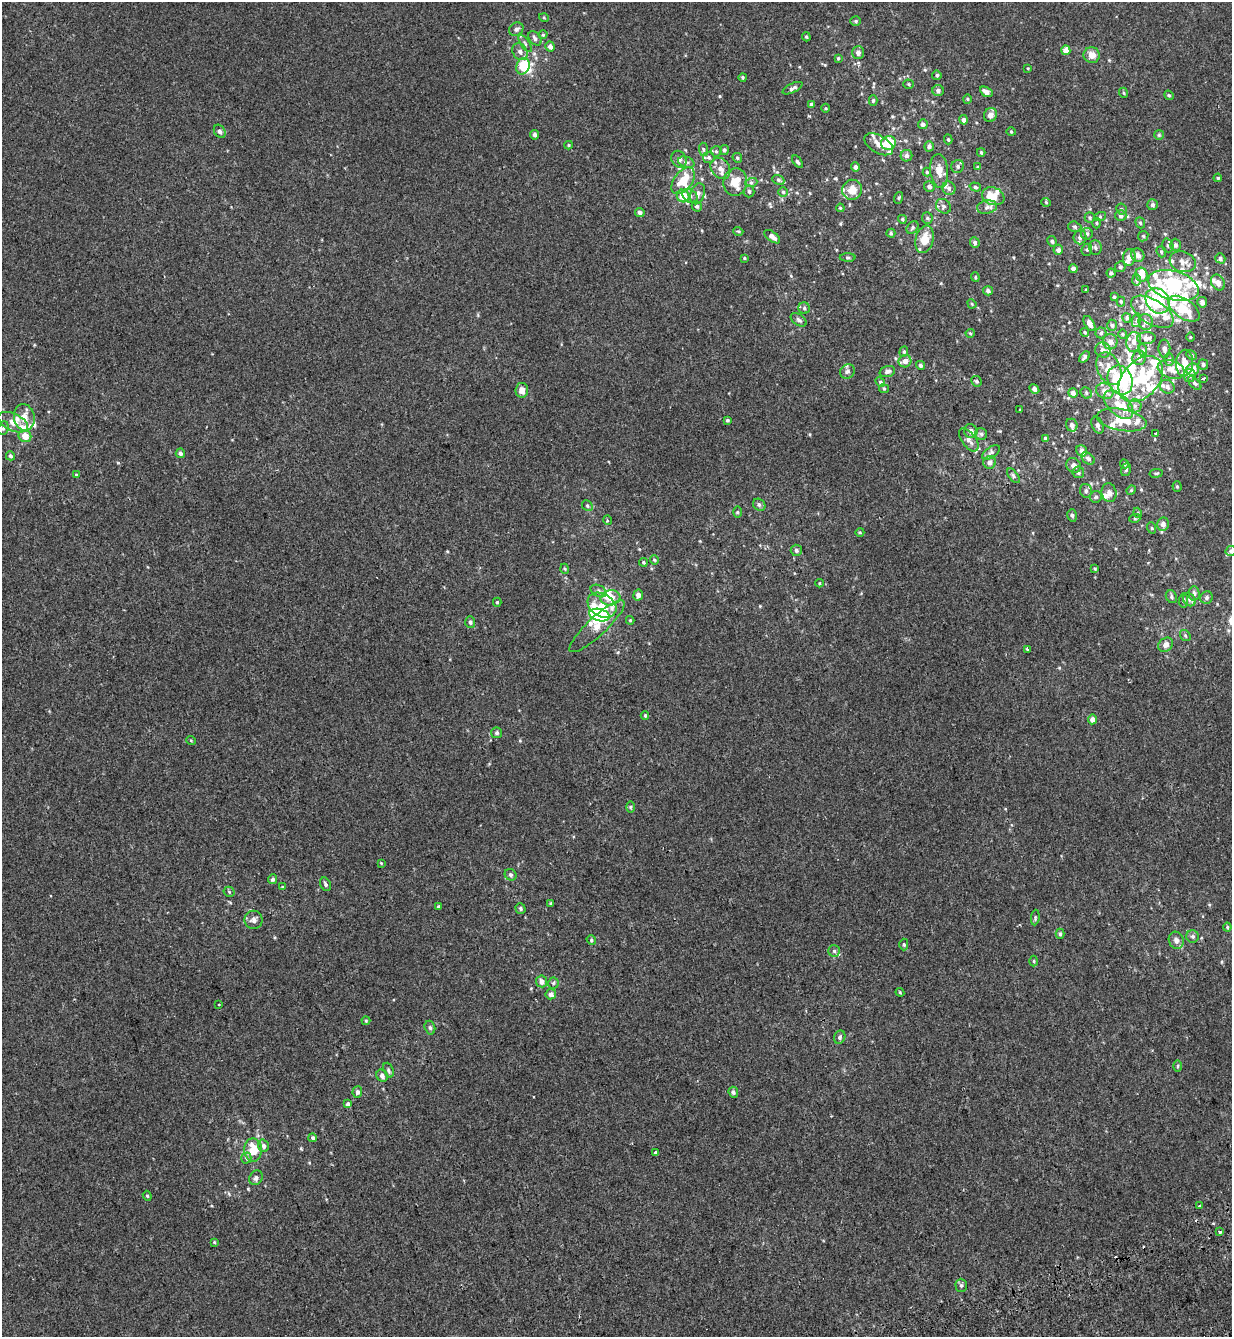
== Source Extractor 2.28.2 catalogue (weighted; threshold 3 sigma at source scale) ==
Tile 6 of 4 x 4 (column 2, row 2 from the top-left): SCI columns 1475-2704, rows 2821-4155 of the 5460 x 5640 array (HDU 1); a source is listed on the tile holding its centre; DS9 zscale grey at full resolution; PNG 1234 x 1339 px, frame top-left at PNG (2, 2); each listed source drawn as its Kron ellipse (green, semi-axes under 4 px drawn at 4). Shown black and unused: <1% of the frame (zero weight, under 2 of 3 exposures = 11% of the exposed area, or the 3 px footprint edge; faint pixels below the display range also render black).
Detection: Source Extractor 2.28.2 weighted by HDU 2 'WHT'; one run over the whole footprint, this tile lists its part. Background -1.86e-04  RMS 0.0033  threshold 0.0147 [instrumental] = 3 sigma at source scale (4.5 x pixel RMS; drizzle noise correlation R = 1.50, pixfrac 1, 0.0396/0.0396 arcsec/px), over >= 5 px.
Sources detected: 346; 2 inside a brighter object's white glare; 3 cosmic-ray / hot-pixel residue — neither listed nor drawn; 52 inside a brighter listed object's ellipse — not listed separately; the other 289 listed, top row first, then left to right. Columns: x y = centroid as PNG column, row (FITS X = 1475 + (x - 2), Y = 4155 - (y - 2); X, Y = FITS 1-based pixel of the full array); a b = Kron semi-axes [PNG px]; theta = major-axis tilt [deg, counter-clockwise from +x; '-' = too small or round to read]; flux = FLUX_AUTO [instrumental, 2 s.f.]
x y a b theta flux
544 18 5 3 - 0.27
856 21 5 4 - 0.44
516 29 7 6 - 0.95
543 35 4 4 - 0.36
806 37 5 4 - 0.36
535 38 8 5 -50 0.93
525 44 10 2 -54 0.46
550 46 5 5 - 1.3
1066 50 5 4 - 3.1
520 52 9 7 -58 1.3
858 52 6 6 - 1.1
1092 55 8 8 - 2.3
838 58 4 3 - 0.38
523 66 8 6 68 7.7
1028 68 3 2 - 0.22
937 75 4 4 - 0.55
743 77 4 4 - 0.38
909 84 5 4 - 0.38
793 88 11 4 26 0.93
938 91 5 5 - 0.88
986 92 7 4 -30 1.6
1124 93 5 3 - 0.31
1169 95 5 4 - 0.39
967 99 4 4 - 0.35
873 100 5 4 - 0.45
811 105 4 3 - 0.77
825 108 4 3 - 0.27
990 115 7 6 - 1.7
964 120 4 4 - 1.1
923 124 5 5 - 0.99
220 131 7 5 -57 0.94
1011 132 4 4 - 0.33
535 135 4 4 - 0.97
1159 135 5 5 - 0.36
948 139 5 4 - 0.45
888 143 7 7 - 8.6
879 144 16 8 -31 3.3
568 145 4 4 - 0.33
929 146 5 5 - 0.75
703 149 7 4 -83 0.48
724 150 5 4 - 0.64
716 151 5 5 - 0.5
981 152 4 3 - 0.39
906 156 6 6 - 0.84
709 157 6 5 - 0.59
737 158 5 4 - 0.46
679 159 9 7 -60 1.2
686 162 8 5 -20 0.86
797 162 7 4 -56 0.59
958 166 7 6 - 0.78
855 167 4 4 - 0.87
978 167 4 4 - 0.39
720 168 11 9 -54 2.1
939 171 17 9 -85 3.3
927 172 4 4 - 0.36
1218 178 4 3 - 0.3
778 180 6 4 -22 0.5
683 181 15 9 53 6.8
735 182 14 12 83 5.6
751 183 6 4 19 0.54
929 186 5 5 - 1.1
975 187 6 4 -18 0.42
949 188 7 6 - 0.99
852 190 10 10 - 3.4
749 191 6 5 - 0.67
783 192 5 4 - 0.51
698 194 11 7 72 1.6
683 196 6 6 - 5.3
690 196 8 6 -36 1.1
993 196 11 8 -20 5.5
898 198 6 4 71 0.34
1046 202 5 3 - 0.26
1152 205 5 5 - 0.71
697 206 5 5 - 0.7
943 206 8 6 -39 0.9
987 207 10 6 11 1.2
840 208 4 3 - 0.3
1121 209 5 5 - 0.45
640 213 4 4 - 1
1121 215 5 5 - 1.2
1090 217 5 5 - 0.5
1100 217 6 4 19 0.4
927 218 6 5 - 0.5
902 219 4 4 - 0.53
1096 223 5 3 - 0.34
1140 223 6 4 -68 0.5
913 227 7 5 50 0.58
1075 227 6 5 - 0.63
738 231 5 3 - 0.33
891 233 4 4 - 0.43
1087 234 6 5 - 0.67
1143 236 5 5 - 0.48
772 237 9 4 -37 1.6
1080 237 7 6 - 1.1
924 239 14 9 75 4.7
1052 241 5 4 - 0.57
975 242 5 5 - 0.77
1168 245 7 5 -70 0.68
1175 245 6 5 - 0.85
1095 248 7 6 - 0.83
1058 250 5 5 - 1.1
1087 250 6 5 - 0.58
1161 252 6 4 -68 0.44
1138 255 7 6 - 1.7
848 257 8 4 -1 0.53
1129 257 8 6 80 2.1
745 258 4 3 - 0.34
1220 258 5 5 - 0.68
1183 262 13 10 -18 2.2
1120 267 5 5 - 0.56
1073 268 4 4 - 1.1
1111 273 4 4 - 0.54
1142 275 7 6 - 2.8
975 277 5 4 - 0.36
1136 280 6 4 -88 0.53
1218 282 8 6 -57 2
1173 285 26 14 -16 30
1086 290 4 3 - 0.24
988 291 5 4 - 0.95
1114 297 4 4 - 0.42
1158 301 14 11 -52 14
1121 302 5 4 - 0.37
1202 302 5 5 - 1.4
972 304 5 3 - 0.3
804 308 6 5 - 0.62
1184 309 18 9 -35 8.1
1152 312 24 12 -31 5.6
1127 318 5 4 - 0.54
799 320 9 5 -35 0.7
1137 320 7 4 72 0.7
1146 322 8 7 - 1.2
1089 324 8 4 -60 1.3
1112 325 5 5 - 0.54
1085 332 4 4 - 0.41
970 333 4 4 - 0.34
1101 333 5 5 - 0.57
1123 334 5 4 - 0.37
1190 337 5 3 - 0.25
1146 338 9 6 4 1.4
1110 342 8 7 - 1.8
1134 342 10 7 81 2
1164 349 9 6 -88 1.2
1103 350 8 7 - 1.2
1143 350 6 4 -72 0.41
904 352 5 4 - 0.39
1192 355 6 4 -27 0.48
1085 357 6 4 47 0.66
1139 358 7 6 - 1.1
1169 359 6 5 - 0.52
905 361 6 6 - 1.6
1184 363 13 8 87 2.8
1203 364 5 5 - 0.58
920 365 5 4 - 0.55
1109 369 17 11 -65 4.7
1171 369 14 9 -18 2.7
1193 370 6 6 - 3.6
887 371 8 5 18 1.1
847 372 8 6 41 0.88
1190 375 6 6 - 0.85
1203 378 3 3 - 1.1
1141 379 26 18 48 14
1120 380 15 12 -67 33
976 381 5 5 - 0.54
880 382 5 4 - 0.45
1195 383 8 4 -47 0.63
1167 387 7 6 - 1.1
884 389 5 4 - 0.37
1034 389 5 4 - 0.78
522 390 7 6 - 2
1105 391 9 7 -29 2.5
1073 393 5 4 - 1.2
1086 393 6 5 - 0.49
1118 405 18 10 -42 4.8
1135 406 6 6 - 1
1020 410 3 2 - 0.27
24 417 13 10 -80 3.4
727 420 4 4 - 0.4
1122 420 25 11 -10 7.6
13 422 16 8 -25 2.8
1072 425 6 5 - 1.3
1098 425 9 5 -67 0.9
3 428 7 5 68 0.66
971 431 7 6 - 1.4
1156 433 3 2 - 0.52
981 434 6 6 - 0.71
25 436 6 6 - 3.3
1045 438 4 3 - 0.56
969 440 13 7 -54 1.7
1082 451 6 5 - 1.3
991 452 10 5 34 0.92
180 453 4 4 - 0.98
10 456 5 4 - 0.54
1088 458 7 5 -38 0.73
990 462 6 6 - 1.4
1124 464 5 4 - 0.44
1074 465 8 7 - 1.3
1126 470 6 4 72 0.53
1078 472 6 5 - 0.66
1156 473 7 3 8 0.36
76 475 4 3 - 0.31
1013 476 8 4 -51 0.65
1177 486 5 4 - 0.36
1131 490 5 4 - 0.39
1086 491 7 6 - 0.75
1109 493 9 7 -75 1.5
1096 497 6 5 - 0.59
759 505 7 5 -43 0.59
587 506 6 5 - 0.5
737 512 5 3 - 0.35
1138 513 5 3 - 0.29
1072 515 6 5 - 0.57
1135 518 5 3 - 0.34
607 520 5 3 - 0.27
1163 524 6 6 - 1.5
1152 528 6 3 -70 0.29
860 532 4 3 - 0.27
796 550 6 5 - 0.73
1231 551 5 5 - 0.69
654 560 5 4 - 0.34
643 562 4 3 - 0.35
565 569 5 3 - 0.31
1095 569 3 3 - 0.28
819 583 4 3 - 0.27
599 591 8 5 -28 0.9
1194 593 7 5 -87 0.81
638 595 5 5 - 1.2
1171 597 7 5 -60 0.63
611 598 10 7 7 3.6
1207 598 6 6 - 0.76
1189 600 7 6 - 0.75
1183 601 7 4 82 0.5
497 602 4 4 - 0.43
602 605 15 11 -31 4.7
599 615 10 6 -13 11
630 620 4 4 - 0.27
470 622 6 5 - 0.6
597 626 37 9 43 4.6
1185 635 6 4 -55 0.46
1166 645 8 6 38 1.6
1027 649 4 3 - 0.35
645 716 4 3 - 0.32
1093 719 5 4 - 1.5
497 733 5 5 - 0.69
191 741 5 3 - 0.25
630 807 6 4 89 0.4
381 863 4 4 - 0.24
510 875 6 5 - 0.65
273 879 5 4 - 0.65
325 884 7 5 -63 0.69
282 887 4 3 - 0.21
229 892 5 5 - 0.38
551 903 3 3 - 0.38
438 907 4 4 - 0.4
520 908 5 4 - 0.56
1035 917 8 3 85 0.39
254 920 9 9 - 1.4
1227 927 4 4 - 0.31
1060 934 5 4 - 0.5
1193 936 6 6 - 0.71
591 940 5 4 - 0.45
1176 940 9 7 -71 1.5
904 944 6 4 -89 0.42
834 951 6 6 - 0.66
1034 961 5 3 - 0.34
541 981 6 5 - 1.6
553 983 5 5 - 0.49
900 992 4 3 - 0.29
551 994 5 5 - 1.5
218 1004 3 3 - 0.64
366 1021 4 4 - 0.33
430 1028 7 5 -74 0.61
840 1037 7 5 66 0.63
1178 1066 6 4 89 0.41
388 1070 8 5 -68 0.66
382 1076 6 5 - 1.1
357 1092 5 5 - 0.85
733 1092 5 4 - 0.71
348 1104 4 4 - 0.96
313 1138 4 4 - 0.66
264 1146 6 5 - 1.1
253 1150 11 9 -88 5.9
656 1153 3 3 - 1.2
246 1158 5 5 - 0.56
256 1178 8 6 53 0.89
147 1196 5 4 - 0.44
1200 1205 4 3 - 1.5
1219 1232 3 3 - 1.1
214 1242 3 3 - 0.28
961 1285 6 5 - 0.63
Overlapping masked pixels (flux is a lower limit): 1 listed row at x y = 1219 1232
Isophote crosses this tile's border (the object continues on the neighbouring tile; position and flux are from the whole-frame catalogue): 1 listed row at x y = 1231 551